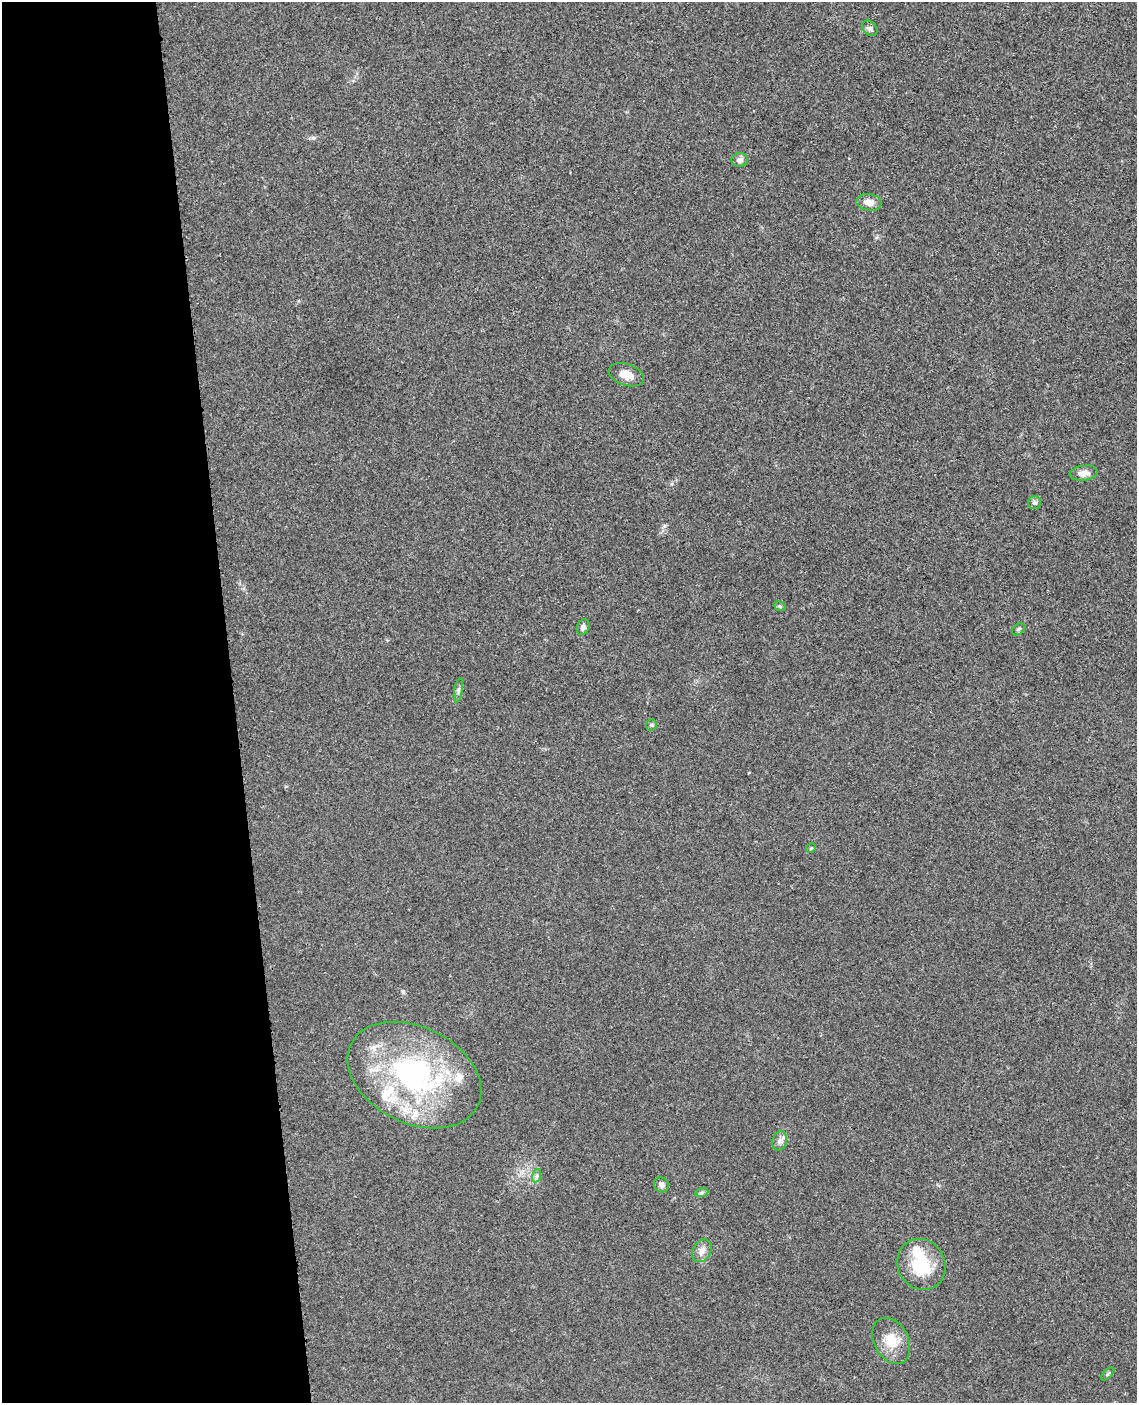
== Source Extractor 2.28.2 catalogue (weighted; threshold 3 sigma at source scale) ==
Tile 5 of 4 x 3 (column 1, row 2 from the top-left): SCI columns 57-1191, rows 1540-2940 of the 4656 x 4585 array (HDU 1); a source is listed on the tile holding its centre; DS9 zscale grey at full resolution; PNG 1139 x 1405 px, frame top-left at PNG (2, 2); each listed source drawn as its Kron ellipse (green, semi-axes under 4 px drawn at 4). Shown black and unused: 20% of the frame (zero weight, under 3 of 4 exposures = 6% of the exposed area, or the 3 px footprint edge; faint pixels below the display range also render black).
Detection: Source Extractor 2.28.2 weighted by HDU 2 'WHT'; one run over the whole footprint, this tile lists its part. Background 0.0216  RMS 0.0044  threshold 0.0196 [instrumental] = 3 sigma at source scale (4.5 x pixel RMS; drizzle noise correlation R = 1.50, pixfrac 1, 0.05/0.05 arcsec/px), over >= 5 px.
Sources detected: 25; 1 inside a brighter object's white glare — neither listed nor drawn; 3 inside a brighter listed object's ellipse — not listed separately; the other 21 listed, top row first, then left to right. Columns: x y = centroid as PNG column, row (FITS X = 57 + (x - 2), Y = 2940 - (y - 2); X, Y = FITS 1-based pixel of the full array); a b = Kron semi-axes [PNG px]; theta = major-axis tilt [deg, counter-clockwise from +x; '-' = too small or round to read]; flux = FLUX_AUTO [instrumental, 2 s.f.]
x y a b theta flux
870 28 9 6 -45 1.2
740 160 8 7 - 1.7
869 202 13 8 -8 3.3
626 375 18 10 -18 4.3
1084 473 14 7 7 3.1
1035 502 6 6 - 0.96
780 606 6 4 -21 0.63
583 627 8 6 68 1.2
1018 629 7 5 40 0.8
458 690 12 4 80 1.2
651 725 5 5 - 0.71
811 848 5 4 - 0.47
414 1075 71 48 -26 97
780 1141 10 7 75 1.8
536 1176 7 4 71 0.95
661 1185 8 7 - 1.7
702 1192 7 4 20 0.76
702 1251 12 9 59 2.6
921 1264 26 23 -60 18
891 1341 24 17 -62 9.1
1108 1374 8 3 45 0.61